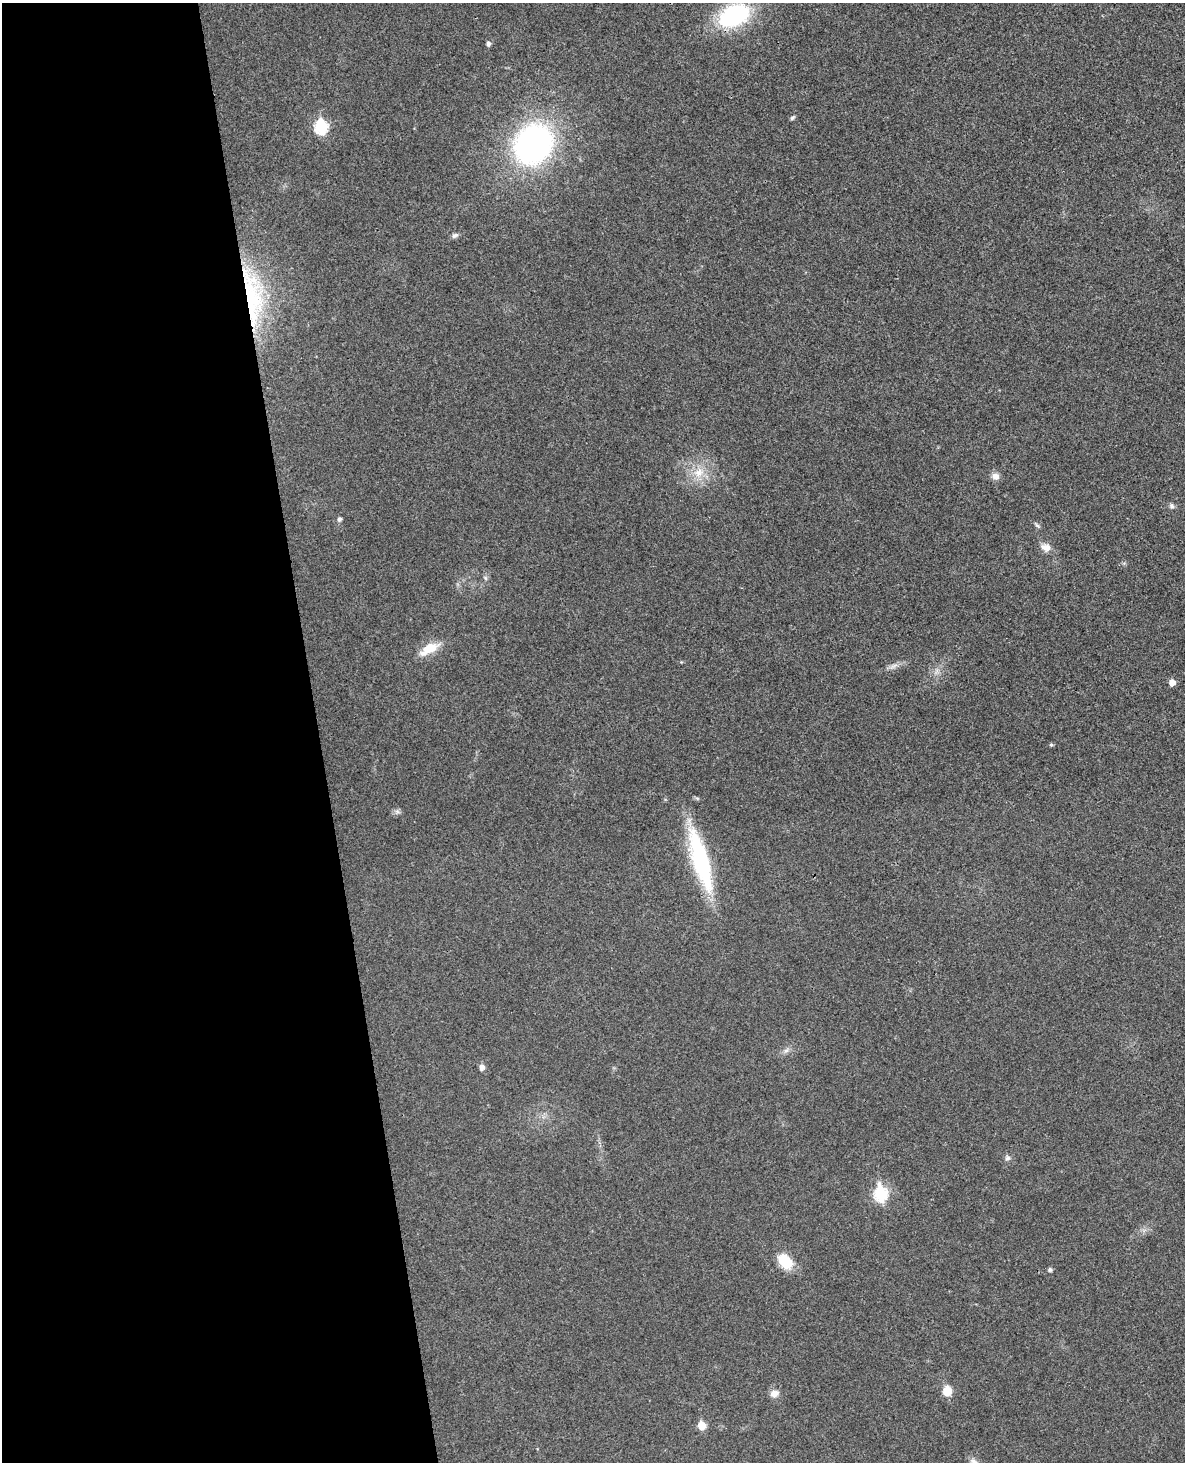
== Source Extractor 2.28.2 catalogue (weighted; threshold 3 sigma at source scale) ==
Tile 5 of 4 x 3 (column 1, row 2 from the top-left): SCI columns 57-1239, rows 1607-3066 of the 4844 x 4780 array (HDU 1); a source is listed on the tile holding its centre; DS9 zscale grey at full resolution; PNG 1187 x 1464 px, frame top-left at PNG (2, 3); no overlay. Shown black and unused: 27% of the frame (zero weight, under 3 of 4 exposures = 6% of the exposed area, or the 3 px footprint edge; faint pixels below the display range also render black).
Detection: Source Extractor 2.28.2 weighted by HDU 2 'WHT'; one run over the whole footprint, this tile lists its part. Background 0.0217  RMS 0.0058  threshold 0.0262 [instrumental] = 3 sigma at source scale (4.5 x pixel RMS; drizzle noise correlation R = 1.50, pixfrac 1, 0.05/0.05 arcsec/px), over >= 5 px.
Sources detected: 30; all 30 listed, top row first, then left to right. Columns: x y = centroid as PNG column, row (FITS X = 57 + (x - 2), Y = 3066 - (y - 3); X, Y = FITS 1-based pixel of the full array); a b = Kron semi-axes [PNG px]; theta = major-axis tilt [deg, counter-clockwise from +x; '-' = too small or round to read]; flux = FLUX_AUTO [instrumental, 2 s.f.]
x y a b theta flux
734 15 38 24 26 55
488 44 5 5 - 1.9
792 118 7 4 45 1
321 127 7 6 - 58
533 144 27 24 46 200
455 235 10 6 29 1.6
252 297 84 23 -82 66
699 472 16 13 20 9.6
995 476 8 8 - 3.8
1172 506 7 6 - 1.5
339 519 6 5 - 1.4
1037 526 8 5 -34 1.1
1045 547 14 10 -19 4.4
485 578 7 5 -60 1.1
429 649 27 11 31 11
893 666 13 4 30 2.4
1172 682 5 5 - 4.8
1051 745 4 4 - 0.93
397 811 7 4 -19 1.3
701 860 70 16 -74 66
786 1050 8 5 30 1.8
482 1067 6 5 - 3.3
1007 1158 8 7 - 1.6
880 1194 8 6 -87 62
785 1261 19 12 -46 14
1050 1270 6 4 -75 0.97
947 1391 9 8 - 9.9
774 1393 11 8 6 3.8
702 1426 6 5 - 13
974 1462 15 8 -53 3.6
Overlapping masked pixels (flux is a lower limit): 1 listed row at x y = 252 297
Isophote crosses this tile's border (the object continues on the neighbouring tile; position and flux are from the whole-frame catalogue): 1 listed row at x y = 974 1462